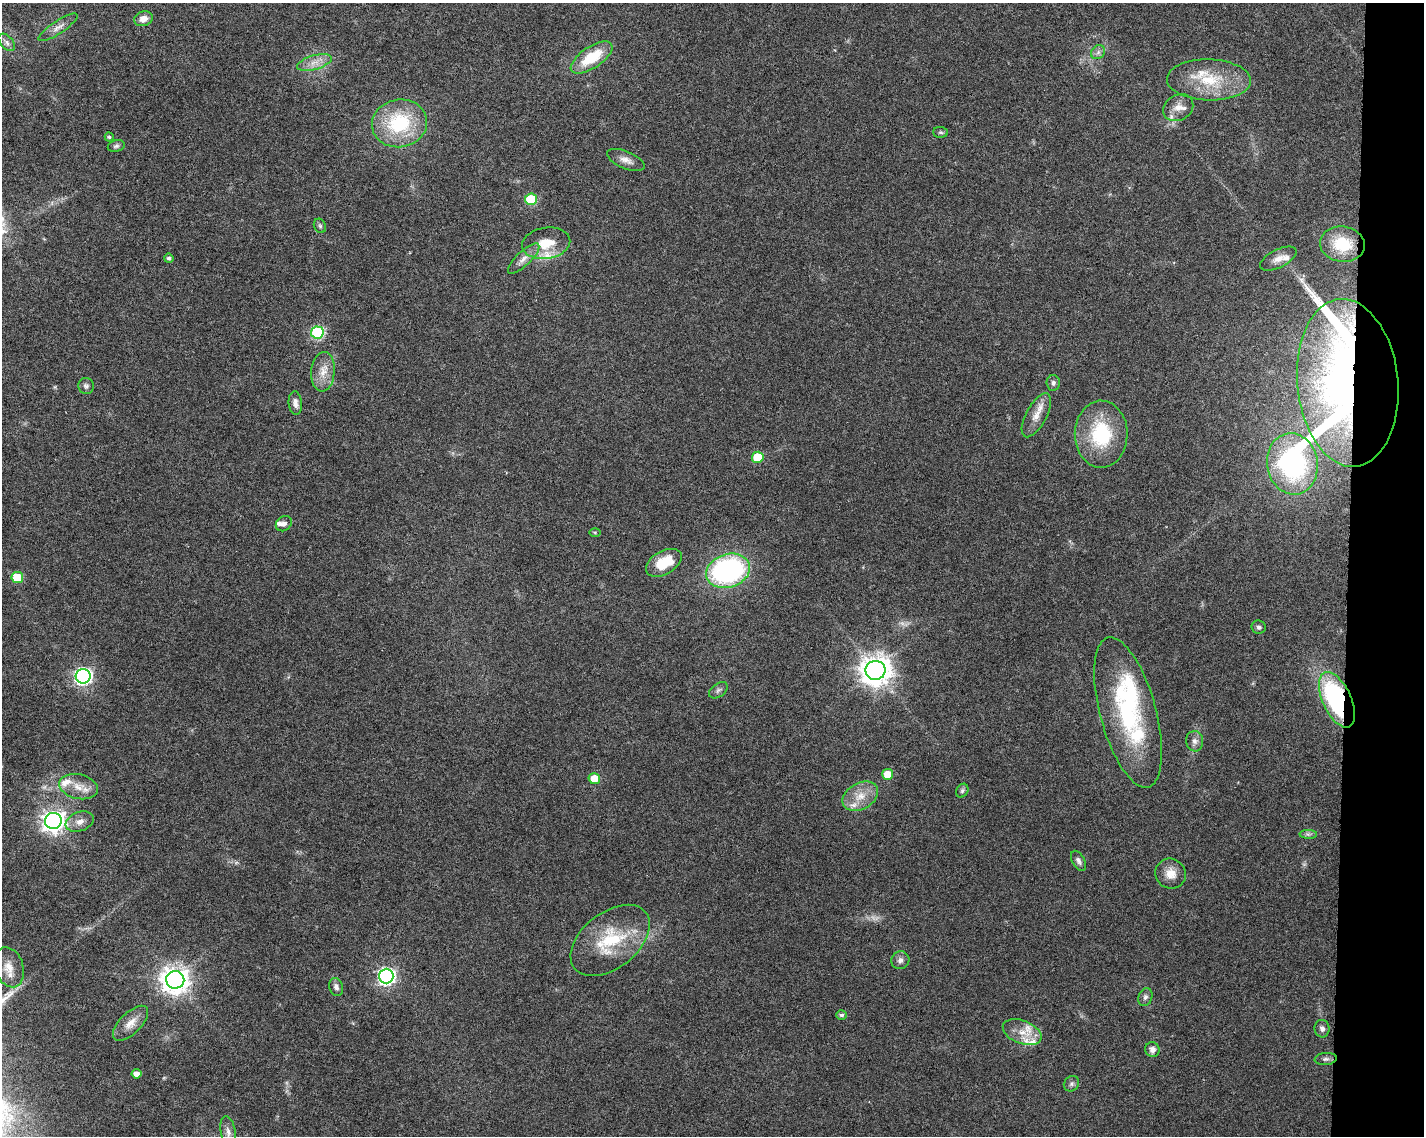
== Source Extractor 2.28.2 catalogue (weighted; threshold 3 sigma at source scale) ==
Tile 9 of 3 x 4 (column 3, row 3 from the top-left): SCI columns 3077-4498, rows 1147-2280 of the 4786 x 4554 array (HDU 1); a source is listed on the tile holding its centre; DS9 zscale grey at full resolution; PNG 1426 x 1138 px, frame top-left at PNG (2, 3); each listed source drawn as its Kron ellipse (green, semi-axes under 4 px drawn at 4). Shown black and unused: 5% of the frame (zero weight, under 6 of 12 exposures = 1% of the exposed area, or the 3 px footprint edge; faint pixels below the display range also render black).
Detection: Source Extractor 2.28.2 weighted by HDU 2 'WHT'; one run over the whole footprint, this tile lists its part. Background 0.0301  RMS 0.002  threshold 0.00818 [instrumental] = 3 sigma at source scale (4.09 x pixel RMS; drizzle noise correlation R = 1.36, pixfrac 0.8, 0.0396/0.0396 arcsec/px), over >= 5 px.
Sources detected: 82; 2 too faint to see at this stretch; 2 inside a brighter object's white glare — neither listed nor drawn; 10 inside a brighter listed object's ellipse — not listed separately; the other 68 listed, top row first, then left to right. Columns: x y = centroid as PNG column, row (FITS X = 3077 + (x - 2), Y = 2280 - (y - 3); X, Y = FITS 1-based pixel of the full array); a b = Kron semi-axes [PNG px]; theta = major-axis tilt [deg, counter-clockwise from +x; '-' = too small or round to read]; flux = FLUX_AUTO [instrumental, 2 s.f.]
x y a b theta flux
143 19 9 7 20 1.4
58 27 23 6 34 1.3
7 42 10 6 -47 0.75
1098 52 8 6 46 0.66
592 57 24 10 34 7.2
314 62 18 7 16 1.8
1209 80 42 20 -2 8.9
1178 108 16 12 31 1.9
400 123 28 24 11 14
941 132 7 5 -2 0.36
109 137 4 4 - 0.27
116 146 8 6 15 0.44
626 160 20 8 -22 1.5
531 199 6 6 - 10
320 226 7 6 - 0.38
546 243 24 15 9 4.2
1342 244 22 17 -8 6.2
169 258 4 4 - 0.43
524 259 20 7 44 1.5
1278 259 20 9 27 1.7
317 332 6 6 - 22
323 372 20 12 84 2.6
1053 383 8 6 -89 0.57
1348 383 84 50 -84 80
86 386 8 7 - 0.55
295 403 12 6 -84 0.99
1036 415 24 10 62 2.4
1101 434 33 26 89 12
758 457 6 5 - 6.2
1292 464 31 25 -81 32
284 524 9 7 40 0.74
595 532 6 4 -1 0.2
664 563 19 11 31 5.7
728 571 22 16 18 37
17 578 6 5 - 7
1259 627 7 6 - 0.46
875 670 10 9 - 270
83 676 7 7 - 52
718 690 10 6 35 0.6
1337 700 30 14 -65 32
1128 712 77 28 -75 24
1195 741 10 8 -83 0.89
888 774 5 5 - 3.5
594 779 6 5 - 2.8
79 787 19 12 -12 2.9
962 791 7 5 59 0.38
860 796 19 13 29 3.1
53 821 8 8 - 120
80 822 14 9 20 1.5
1308 834 9 4 -1 0.46
1078 861 11 6 -60 0.69
1171 874 16 14 -37 2.3
610 940 45 28 38 12
900 960 9 8 - 0.79
9 967 20 14 -72 2.6
386 976 7 7 - 59
175 980 9 8 - 210
336 987 9 6 -72 0.71
1145 997 9 6 69 0.64
841 1015 5 5 - 0.55
130 1023 22 10 44 2.1
1322 1029 9 7 -82 0.75
1022 1032 20 11 -21 2.8
1152 1050 7 7 - 1
1326 1059 11 6 5 0.63
137 1074 5 4 - 1.4
1071 1084 8 7 - 0.51
228 1132 16 7 -79 1.2
Overlapping masked pixels (flux is a lower limit): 2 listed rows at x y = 1348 383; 1337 700